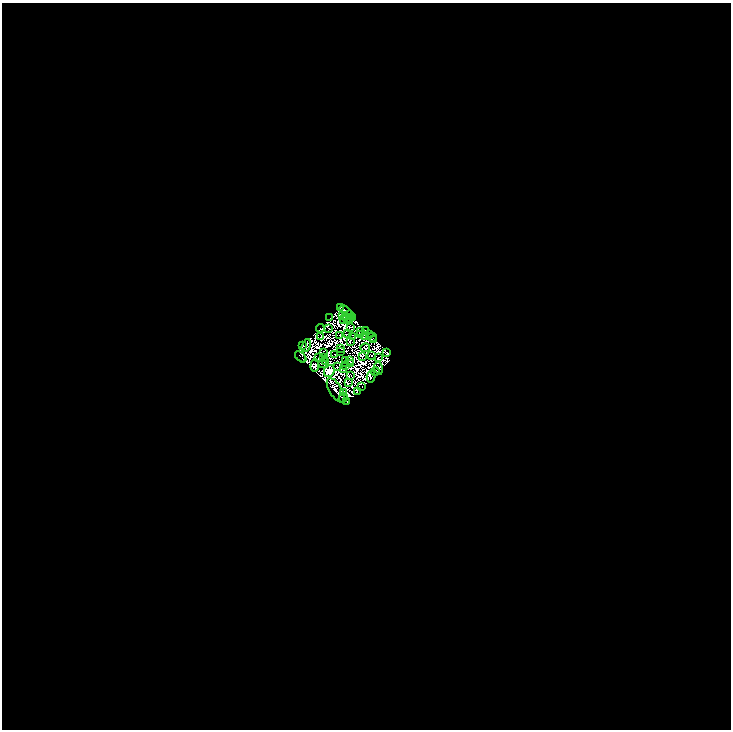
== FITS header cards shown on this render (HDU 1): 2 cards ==
NAXIS1  =                 1457
NAXIS2  =                 1455

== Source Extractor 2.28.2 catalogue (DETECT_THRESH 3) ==
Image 1457 x 1455 px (HDU 1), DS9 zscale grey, zoomed out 1/2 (1 PNG px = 2 x 2 image px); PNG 733 x 732 px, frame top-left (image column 1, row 1454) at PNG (2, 3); each listed source drawn as its Kron ellipse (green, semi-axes under 4 px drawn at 4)
Background -0.475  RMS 5.4e-05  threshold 1.62e-04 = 3 sigma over >= 5 px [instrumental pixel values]
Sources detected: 205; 145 cannot appear on this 1/2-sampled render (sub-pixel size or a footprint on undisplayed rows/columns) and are neither listed nor drawn; the other 60 listed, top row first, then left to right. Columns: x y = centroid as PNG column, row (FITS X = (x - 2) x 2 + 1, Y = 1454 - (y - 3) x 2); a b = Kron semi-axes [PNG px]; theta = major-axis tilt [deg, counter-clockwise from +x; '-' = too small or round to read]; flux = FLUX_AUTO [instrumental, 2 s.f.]
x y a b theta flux
340 308 4 2 - 37
345 311 7 2 -38 19
350 315 4 1 - 13
342 316 2 1 - 2.3
345 316 2 1 - 3.4
330 318 3 2 - 5.6
352 318 2 2 - 1.8
348 319 4 3 - 3.8
343 320 3 2 - 7.1
350 321 2 1 - 0.45
320 328 4 1 - 1.2
329 328 2 1 - 0.37
351 328 2 1 - 1.5
365 331 3 2 - 11
361 332 2 1 - 0.88
347 334 2 1 - 1.9
339 335 2 1 - 1.2
361 335 2 1 - 4.4
370 335 2 1 - 3.7
365 336 2 2 - 1.4
321 337 2 1 - 0.57
353 337 2 1 - 1.6
372 337 4 2 - 3
373 340 2 1 - 0.13
350 342 2 1 - 0.57
303 345 2 1 - 3.3
306 346 7 2 70 29
365 348 5 2 - 0.12
341 349 3 1 - 0.63
324 352 3 1 - 0.34
341 352 2 1 - 0.75
387 352 2 2 - 11
335 355 2 1 - 1.6
372 356 2 1 - 1
301 357 7 1 -44 15
318 357 2 1 - 0.086
362 357 3 1 - 0.74
323 358 2 1 - 0.45
378 358 3 1 - 2.3
345 360 2 1 - 0.9
326 361 2 1 - 1.2
349 361 2 2 - 0.89
322 363 2 1 - 0.83
350 364 3 2 - 1.6
315 365 6 4 88 76
345 365 2 1 - 2.6
337 367 2 1 - 0.39
378 368 6 3 -74 2.2
343 369 2 1 - 1.8
329 371 6 5 - 2000
375 372 4 3 - 0.2
351 376 2 1 - 0.037
371 377 6 4 78 54
349 383 3 2 - 0.057
362 387 2 1 - 0.059
336 390 14 6 -58 12
357 391 3 2 - 6.3
344 393 2 1 - 8.6
343 398 5 3 - 12
347 402 4 2 - 12
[145 sub-pixel or undisplayed-footprint detections neither listed nor drawn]